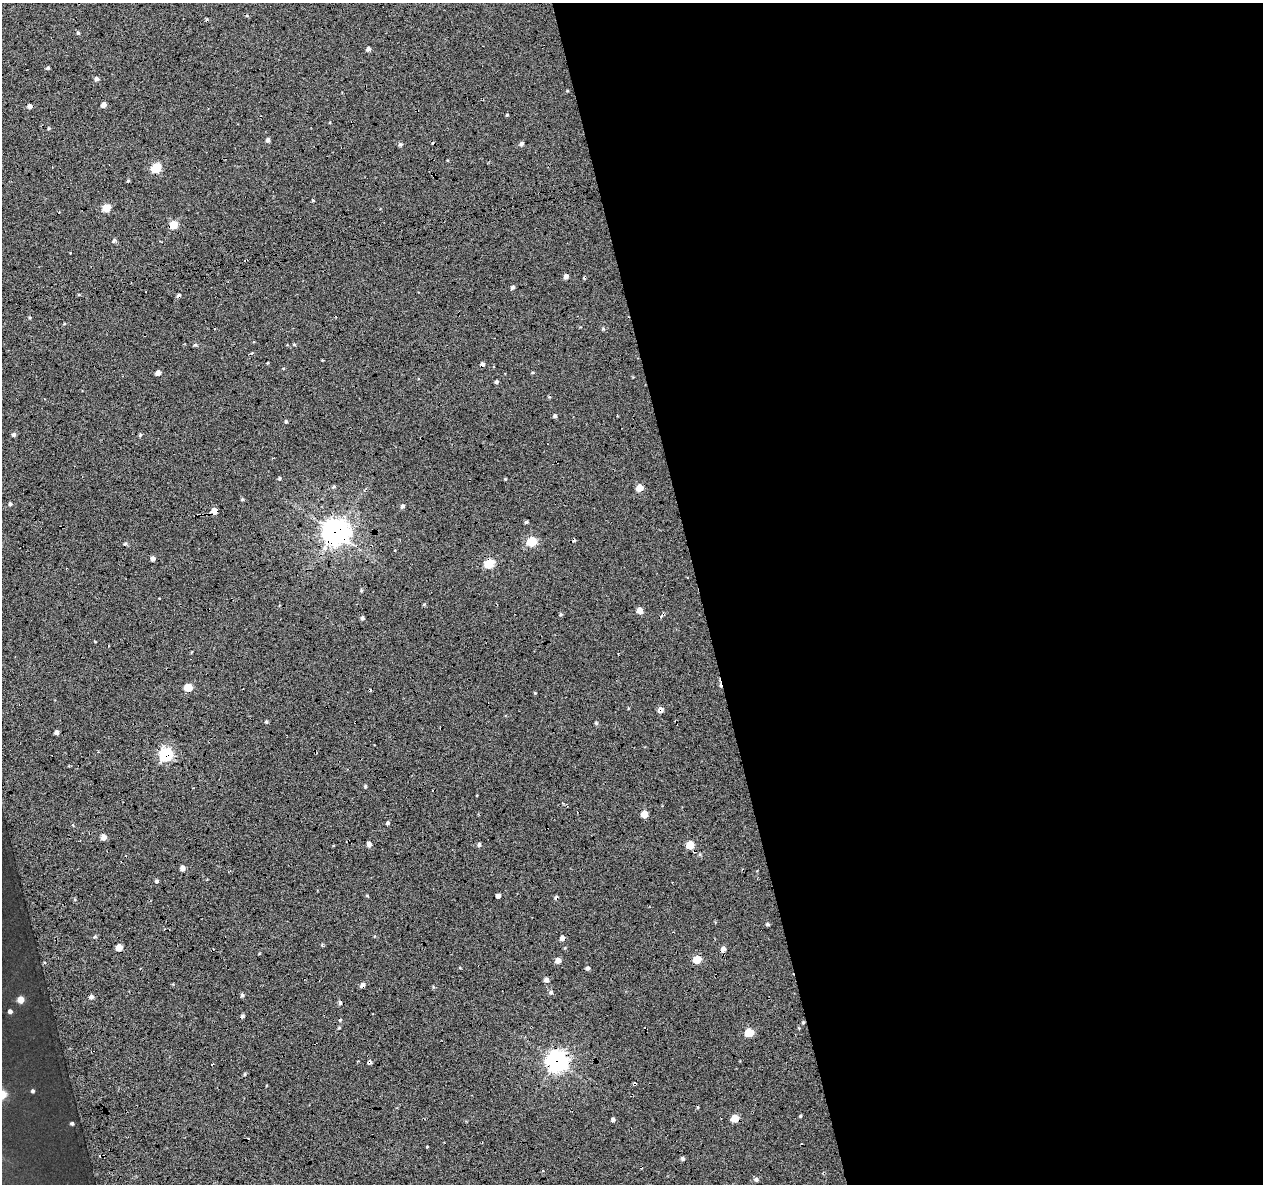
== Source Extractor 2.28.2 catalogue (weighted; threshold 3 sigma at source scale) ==
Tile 8 of 4 x 4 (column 4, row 2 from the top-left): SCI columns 3827-5087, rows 2476-3657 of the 5131 x 4901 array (HDU 1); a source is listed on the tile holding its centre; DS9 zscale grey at full resolution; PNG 1265 x 1186 px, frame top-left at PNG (2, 3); no overlay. Shown black and unused: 45% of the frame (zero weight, under 5 of 17 exposures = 6% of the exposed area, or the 3 px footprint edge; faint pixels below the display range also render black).
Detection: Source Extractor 2.28.2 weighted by HDU 2 'WHT'; one run over the whole footprint, this tile lists its part. Background -0.152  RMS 0.13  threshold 0.533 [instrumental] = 3 sigma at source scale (4.09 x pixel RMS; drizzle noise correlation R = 1.36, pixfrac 0.8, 0.0396/0.0396 arcsec/px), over >= 5 px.
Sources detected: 106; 13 cosmic-ray / hot-pixel residue — not listed; the other 93 listed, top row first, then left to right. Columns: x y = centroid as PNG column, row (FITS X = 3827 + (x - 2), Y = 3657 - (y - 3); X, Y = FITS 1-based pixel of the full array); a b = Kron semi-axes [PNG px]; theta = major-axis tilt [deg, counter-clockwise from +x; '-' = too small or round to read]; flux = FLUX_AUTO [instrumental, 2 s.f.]
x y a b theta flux
78 33 4 4 - 17
368 49 4 4 - 43
48 68 5 4 - 17
96 79 5 5 - 30
103 105 5 4 - 59
30 106 4 4 - 46
507 115 3 3 - 10
49 128 5 3 - 11
268 140 5 4 - 31
400 144 6 5 - 21
521 144 5 5 - 26
156 168 5 5 - 640
128 180 4 4 - 13
106 208 5 5 - 290
173 225 5 5 - 380
114 240 5 4 - 21
566 276 5 4 - 46
512 287 5 4 - 22
603 329 4 4 - 14
294 344 4 4 - 11
195 345 5 3 - 14
268 363 4 2 - 10
482 364 4 3 - 32
158 373 4 4 - 62
496 382 4 4 - 22
555 416 4 4 - 23
286 421 5 4 - 15
13 434 5 5 - 26
140 435 5 4 - 16
279 478 4 4 - 16
505 479 3 3 - 9.2
333 487 6 4 32 17
640 488 5 5 - 170
242 499 4 4 - 13
10 504 4 3 - 18
402 506 5 4 - 30
214 511 5 5 - 120
526 522 4 4 - 19
335 532 9 9 - 12000
531 542 6 5 - 550
153 558 5 4 - 43
489 564 5 5 - 560
640 610 5 4 - 140
561 614 4 4 - 15
362 618 5 4 - 25
188 688 6 5 - 240
660 710 5 5 - 56
266 722 4 3 - 15
596 723 4 4 - 13
56 733 4 4 - 36
166 754 6 6 - 2000
365 786 4 3 - 16
644 814 5 5 - 170
388 823 4 4 - 18
103 837 5 5 - 78
369 844 5 4 - 51
479 844 5 4 - 22
690 845 5 5 - 290
700 854 5 3 - 12
182 868 4 4 - 52
157 881 4 4 - 21
367 896 5 3 - 10
498 896 4 4 - 49
767 924 4 4 - 18
95 937 5 3 - 14
562 938 5 4 - 51
119 948 5 5 - 160
723 949 5 5 - 54
697 960 5 5 - 300
558 961 5 5 - 73
588 968 5 4 - 25
546 980 5 5 - 40
363 985 5 4 - 45
551 992 6 5 - 24
242 995 5 5 - 20
91 997 5 5 - 34
20 999 5 5 - 190
340 1002 5 4 - 23
10 1011 5 4 - 30
803 1022 4 4 - 12
339 1028 5 3 - 11
749 1033 5 5 - 380
557 1061 8 8 - 6500
369 1062 6 4 65 23
245 1074 5 3 - 11
33 1091 4 4 - 17
800 1116 4 4 - 13
735 1118 5 5 - 260
613 1119 4 4 - 27
72 1124 4 3 - 23
427 1147 3 2 - 7.9
683 1159 6 4 20 22
756 1179 6 5 - 26
Overlapping masked pixels (flux is a lower limit): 11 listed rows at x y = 214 511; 335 532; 489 564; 660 710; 166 754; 690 845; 697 960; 363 985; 803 1022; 557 1061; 369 1062